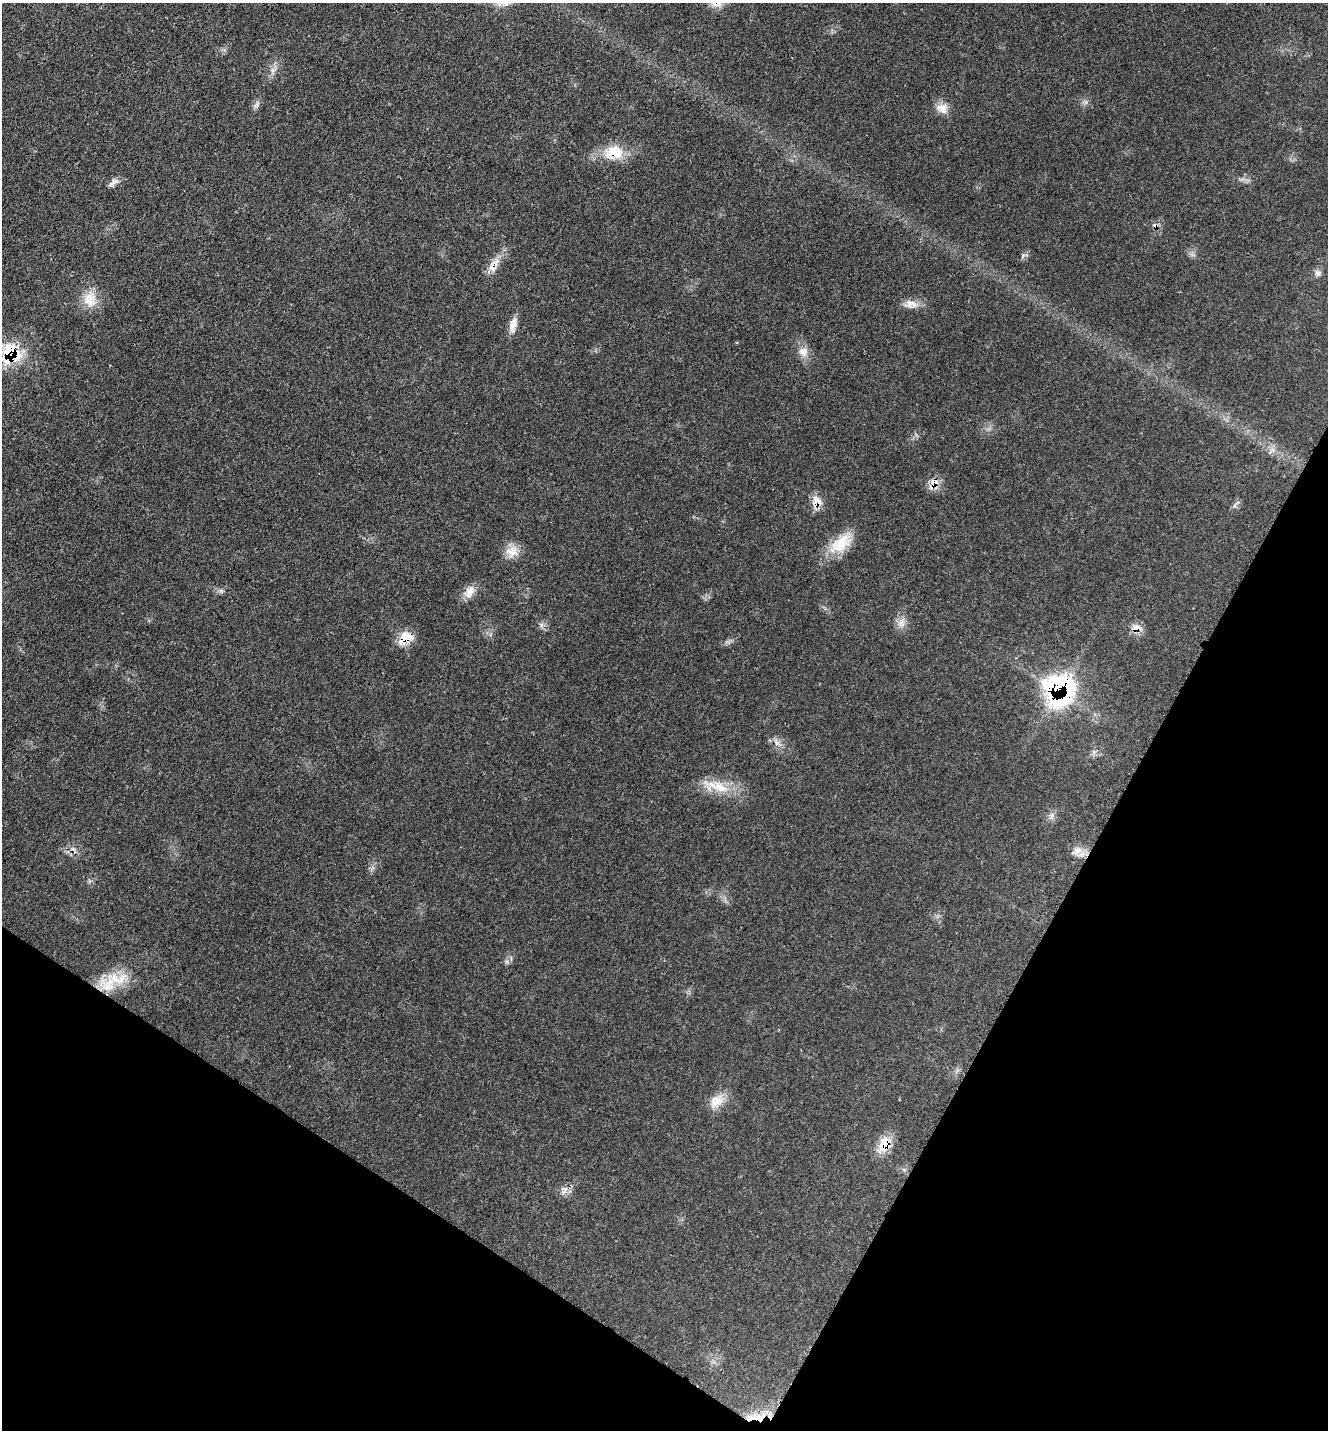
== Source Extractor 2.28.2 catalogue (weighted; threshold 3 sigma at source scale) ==
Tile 15 of 4 x 4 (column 3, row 4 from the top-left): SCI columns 2890-4215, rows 100-1527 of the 5919 x 5911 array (HDU 1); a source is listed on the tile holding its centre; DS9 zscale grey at full resolution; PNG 1330 x 1432 px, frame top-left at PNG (2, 3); no overlay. Shown black and unused: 25% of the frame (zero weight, under 3 of 4 exposures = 9% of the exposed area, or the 3 px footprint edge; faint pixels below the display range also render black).
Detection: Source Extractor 2.28.2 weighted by HDU 2 'WHT'; one run over the whole footprint, this tile lists its part. Background 0.0616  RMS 0.0036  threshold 0.0161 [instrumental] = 3 sigma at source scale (4.5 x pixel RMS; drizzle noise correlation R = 1.50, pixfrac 1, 0.05/0.05 arcsec/px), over >= 5 px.
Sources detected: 31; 2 cosmic-ray / hot-pixel residue — not listed; the other 29 listed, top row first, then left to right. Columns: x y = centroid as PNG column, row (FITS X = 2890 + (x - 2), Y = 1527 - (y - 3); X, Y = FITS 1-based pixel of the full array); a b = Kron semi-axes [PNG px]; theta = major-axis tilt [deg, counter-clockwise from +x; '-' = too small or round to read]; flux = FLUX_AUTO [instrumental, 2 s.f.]
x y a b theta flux
256 105 12 5 68 1.2
942 108 16 13 -25 3.8
614 152 28 19 8 10
114 182 11 7 27 1.9
493 266 21 11 60 4.4
1318 273 9 9 - 1.4
90 299 24 17 -83 6.8
909 303 12 9 83 2.5
513 325 23 8 77 3.3
803 352 14 12 -54 3.4
10 354 17 15 74 23
934 483 17 10 57 3.7
817 502 14 13 - 4.4
839 545 35 18 31 11
512 551 17 16 - 4.6
470 590 17 11 57 3.6
901 623 13 11 72 2.8
541 625 7 4 -90 0.88
1136 628 16 9 -2 2.9
406 638 20 13 33 6.5
1059 690 27 26 - 64
720 787 25 14 -28 8.6
1051 816 9 4 71 0.97
1077 851 14 12 39 3.4
108 985 26 22 3 14
716 1101 22 15 31 5.3
884 1144 23 15 63 7
563 1189 8 5 7 1.1
755 1417 20 8 2 5.9
Overlapping masked pixels (flux is a lower limit): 10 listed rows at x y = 614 152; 493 266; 10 354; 934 483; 817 502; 1136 628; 406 638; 1059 690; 884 1144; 755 1417
Unlisted compact peaks at least as high as the median listed source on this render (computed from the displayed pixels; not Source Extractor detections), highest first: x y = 221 591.